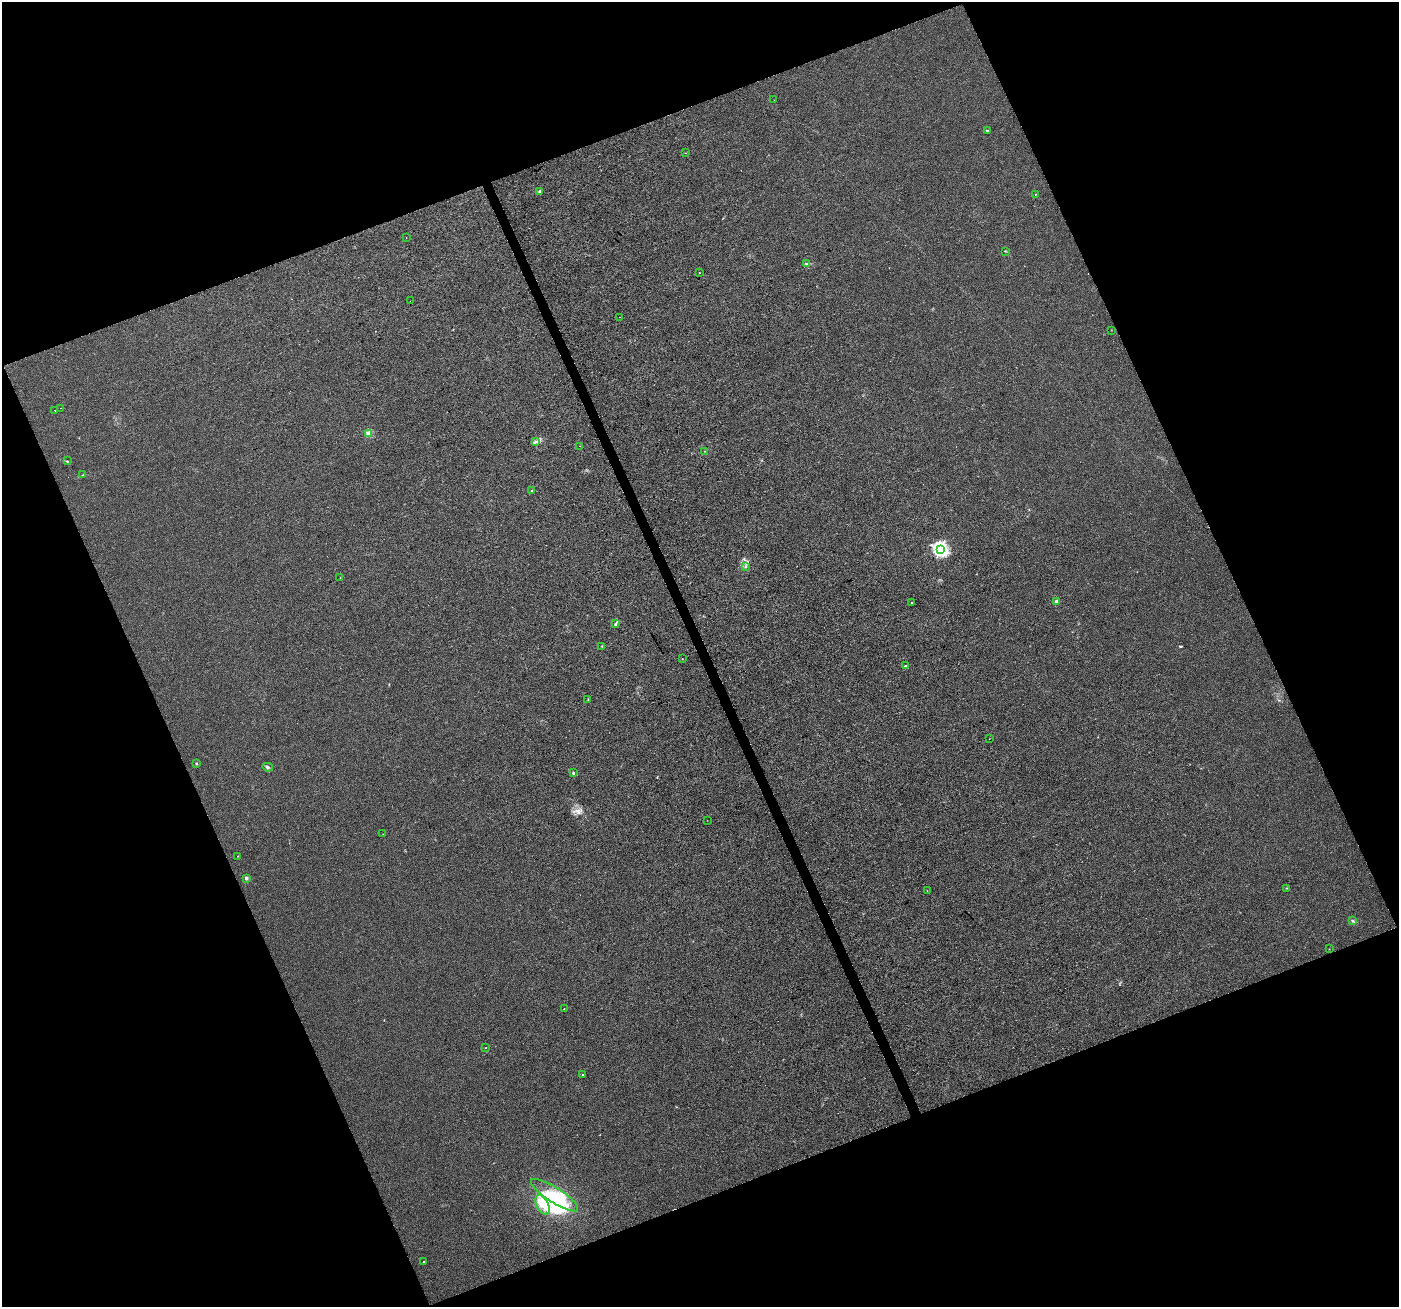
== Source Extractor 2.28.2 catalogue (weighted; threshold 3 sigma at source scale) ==
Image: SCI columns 3-5587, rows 84-5300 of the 5596 x 5449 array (HDU 1 of 3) = the unmasked area's bounding box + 8 px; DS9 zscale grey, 4 x 4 block average (1 PNG px = mean of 4 x 4 image px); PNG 1401 x 1309 px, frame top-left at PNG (2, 2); each listed source drawn as its Kron ellipse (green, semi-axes under 4 px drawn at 4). Shown black and unused: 43% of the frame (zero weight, under 3 of 4 exposures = <1% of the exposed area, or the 3 px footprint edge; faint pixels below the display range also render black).
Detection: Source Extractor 2.28.2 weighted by HDU 2 'WHT'. Background 0.00326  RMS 0.0033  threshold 0.0148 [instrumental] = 3 sigma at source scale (4.5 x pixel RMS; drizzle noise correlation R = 1.50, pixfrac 1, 0.0396/0.0396 arcsec/px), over >= 5 px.
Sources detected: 61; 8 inside a brighter object's white glare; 2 cosmic-ray / hot-pixel residue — neither listed nor drawn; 1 coinciding with a brighter row at this scale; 1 inside a brighter listed object's ellipse — not listed separately; the other 49 listed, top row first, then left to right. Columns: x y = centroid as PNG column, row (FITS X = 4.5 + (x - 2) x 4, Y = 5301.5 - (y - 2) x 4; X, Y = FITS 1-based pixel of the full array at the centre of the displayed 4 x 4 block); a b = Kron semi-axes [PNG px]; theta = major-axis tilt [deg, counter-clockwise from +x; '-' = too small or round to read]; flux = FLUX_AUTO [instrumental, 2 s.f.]
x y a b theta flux
774 100 2 2 - 0.27
987 130 3 2 - 1.1
686 153 2 2 - 0.38
540 191 2 2 - 11
1035 194 2 2 - 0.69
406 237 2 2 - 0.3
1005 251 2 2 - 0.91
806 264 3 2 - 1.7
699 273 2 2 - 0.74
410 301 2 2 - 0.72
620 317 2 2 - 0.7
1111 330 2 2 - 0.59
61 408 2 2 - 1.5
55 410 2 2 - 1.6
369 433 2 2 - 50
536 441 3 2 - 3.1
580 446 2 2 - 0.41
704 451 2 2 - 1.2
67 461 2 2 - 0.98
83 475 2 2 - 0.51
531 491 2 2 - 0.74
940 549 2 2 - 380
745 567 2 2 - 1.3
340 578 2 2 - 0.45
1056 601 4 3 - 3.9
912 602 2 2 - 1.1
616 623 3 2 - 2.3
602 646 2 2 - 0.85
682 659 2 2 - 0.69
906 666 3 2 - 1.7
588 700 3 2 - 0.81
989 739 2 2 - 0.37
196 763 3 2 - 0.9
268 767 5 2 - 2.6
573 773 2 2 - 8.7
707 820 2 2 - 0.47
383 834 2 2 - 0.39
237 856 2 2 - 0.55
246 878 2 2 - 20
1286 888 2 2 - 0.71
927 891 2 2 - 0.8
1352 921 2 2 - 4
1329 949 2 2 - 0.33
564 1009 2 2 - 1.7
486 1048 2 2 - 0.67
582 1075 2 2 - 0.94
554 1195 28 7 -33 54
543 1205 11 6 -64 19
424 1261 2 2 - 0.92
Diffuse or blended objects may show on this block-average render without a row.